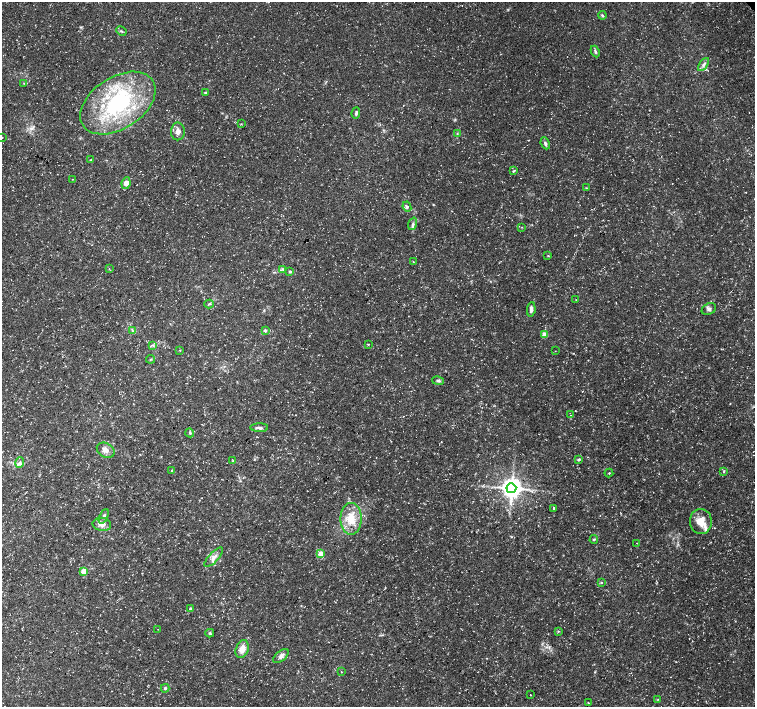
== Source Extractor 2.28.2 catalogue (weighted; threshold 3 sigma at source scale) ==
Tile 7 of 4 x 4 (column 3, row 2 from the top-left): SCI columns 3016-4520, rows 3032-4440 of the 6024 x 5998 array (HDU 1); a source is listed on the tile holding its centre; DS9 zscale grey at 2 x 2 block average (1 PNG px = mean of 2 x 2 image px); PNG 757 x 709 px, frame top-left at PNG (2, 2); each listed source drawn as its Kron ellipse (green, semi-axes under 4 px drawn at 4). Shown black and unused: <1% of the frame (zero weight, under 3 of 5 exposures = <1% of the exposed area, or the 3 px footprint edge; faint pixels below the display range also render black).
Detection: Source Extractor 2.28.2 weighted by HDU 2 'WHT'; one run over the whole footprint, this tile lists its part. Background 0.0257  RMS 0.0026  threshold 0.0116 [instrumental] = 3 sigma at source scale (4.5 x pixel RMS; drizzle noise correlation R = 1.50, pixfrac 1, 0.0396/0.0396 arcsec/px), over >= 5 px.
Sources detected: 76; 1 long thin detection or spike segment (spike, bleed or trail) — neither listed nor drawn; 3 inside a brighter listed object's ellipse — not listed separately; the other 72 listed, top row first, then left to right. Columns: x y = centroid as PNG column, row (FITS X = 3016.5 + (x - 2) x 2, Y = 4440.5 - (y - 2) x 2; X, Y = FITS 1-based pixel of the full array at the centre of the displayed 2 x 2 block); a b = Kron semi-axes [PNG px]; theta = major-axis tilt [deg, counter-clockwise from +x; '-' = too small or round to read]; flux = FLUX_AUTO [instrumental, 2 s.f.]
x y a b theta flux
602 15 4 3 - 0.8
121 31 5 3 - 0.85
595 51 6 3 -66 1.2
704 64 7 4 55 2.1
24 83 2 2 - 0.31
205 93 3 3 - 0.89
118 103 41 26 33 69
356 113 6 3 85 1.3
241 124 2 2 - 0.35
178 131 9 7 90 3.1
457 134 3 2 - 0.49
2 138 3 2 - 0.29
545 143 6 3 -66 1.4
91 160 4 2 - 0.44
513 171 3 3 - 0.6
73 179 2 2 - 0.26
126 183 6 4 82 3.5
586 188 3 3 - 0.44
407 207 5 3 - 1.2
413 224 6 4 72 1.4
522 227 3 2 - 0.28
548 256 3 2 - 0.34
413 262 3 2 - 0.31
109 269 3 2 - 0.29
283 269 4 2 - 0.58
290 272 3 2 - 1.4
576 300 2 2 - 0.29
209 304 5 3 - 0.72
531 309 7 3 84 2.1
709 309 7 5 29 1.9
132 331 4 2 - 0.59
265 331 4 3 - 0.95
545 335 3 3 - 12
368 344 3 2 - 0.44
153 345 3 2 - 0.63
180 350 3 2 - 0.28
555 351 2 2 - 0.2
150 359 4 2 - 0.6
438 381 6 3 -13 1.2
571 415 2 2 - 0.2
259 428 9 3 -1 1.9
190 433 4 4 - 0.95
106 450 9 7 -28 3.3
579 459 4 3 - 0.8
233 460 3 3 - 0.63
20 463 5 3 - 1.2
172 471 3 3 - 0.56
724 472 4 3 - 0.53
609 473 4 2 - 0.53
511 488 5 5 - 550
554 508 4 3 - 0.6
104 516 8 3 66 1.5
351 519 16 10 -90 12
701 521 12 11 - 8
102 524 9 6 -9 3.8
594 539 4 3 - 0.67
637 543 2 2 - 0.21
321 554 3 3 - 14
214 557 12 4 47 3.1
84 571 3 3 - 16
601 582 3 3 - 0.44
190 609 4 3 - 0.65
158 629 2 2 - 0.23
558 631 4 2 - 0.49
210 633 4 4 - 0.89
242 649 9 6 71 5.4
281 656 9 5 41 2.3
341 672 2 2 - 0.29
165 688 4 3 - 0.91
530 695 2 2 - 0.28
658 699 3 2 - 0.43
588 703 3 2 - 0.41
Isophote crosses this tile's border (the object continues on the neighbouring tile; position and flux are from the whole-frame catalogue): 1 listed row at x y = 2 138
Diffuse or blended objects may show on this block-average render without a row.